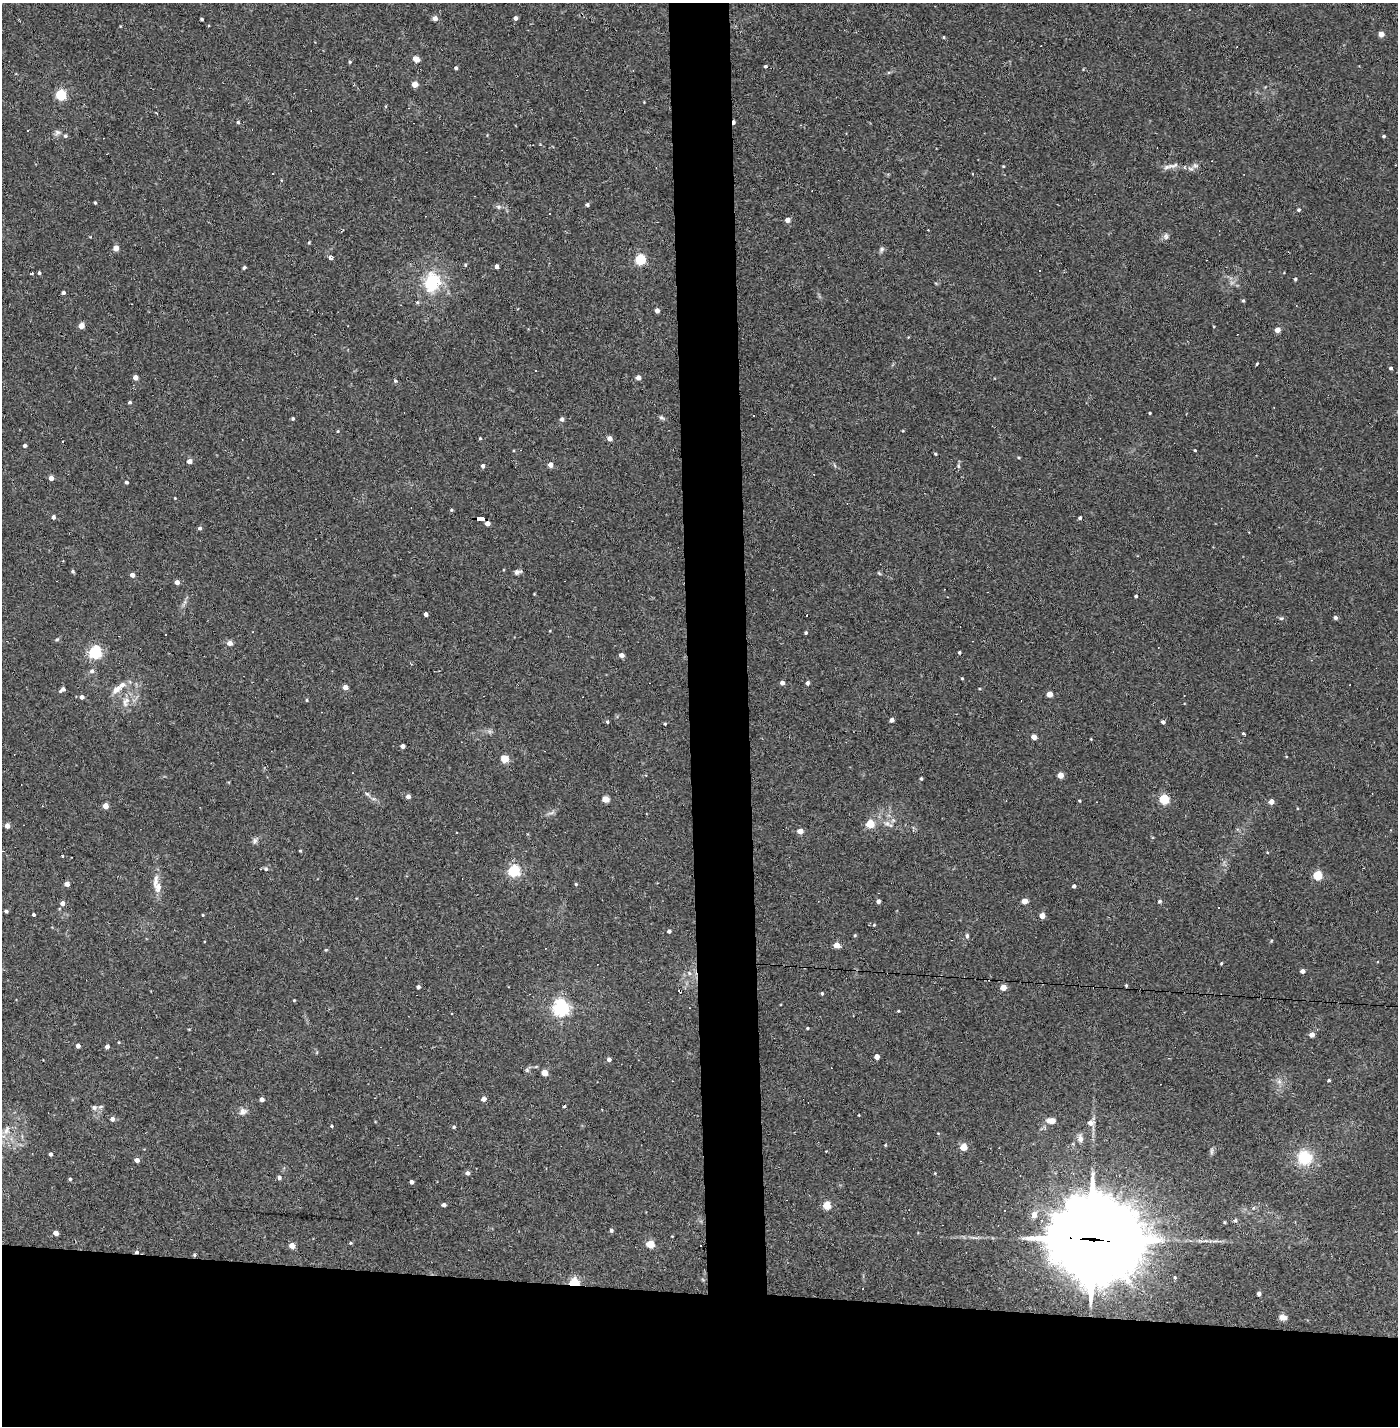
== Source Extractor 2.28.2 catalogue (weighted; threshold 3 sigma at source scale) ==
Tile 8 of 3 x 3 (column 2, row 3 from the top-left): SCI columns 1452-2847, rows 1-1424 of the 4297 x 4272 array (HDU 1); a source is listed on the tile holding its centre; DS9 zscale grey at full resolution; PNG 1400 x 1428 px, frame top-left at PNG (2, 3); no overlay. Shown black and unused: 13% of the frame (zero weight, under 2 of 3 exposures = <1% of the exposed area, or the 3 px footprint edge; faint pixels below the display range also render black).
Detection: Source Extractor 2.28.2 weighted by HDU 2 'WHT'; one run over the whole footprint, this tile lists its part. Background 0.0582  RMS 0.0052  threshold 0.0234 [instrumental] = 3 sigma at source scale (4.5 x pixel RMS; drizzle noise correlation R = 1.50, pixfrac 1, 0.05/0.05 arcsec/px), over >= 5 px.
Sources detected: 229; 14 cosmic-ray / hot-pixel residue — not listed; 3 inside a brighter listed object's ellipse — not listed separately; the other 212 listed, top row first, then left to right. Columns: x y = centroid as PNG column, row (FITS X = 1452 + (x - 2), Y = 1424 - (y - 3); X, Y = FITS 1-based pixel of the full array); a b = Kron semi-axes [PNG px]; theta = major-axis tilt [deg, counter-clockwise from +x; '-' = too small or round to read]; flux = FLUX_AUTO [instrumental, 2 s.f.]
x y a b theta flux
435 18 5 4 - 2.9
515 18 4 4 - 1.5
202 19 3 3 - 0.84
1381 34 4 4 - 5.1
944 37 4 3 - 0.61
416 59 5 4 - 8.4
350 62 4 4 - 0.59
765 66 4 3 - 0.74
456 68 3 3 - 0.95
415 84 4 4 - 5.9
61 95 5 5 - 45
238 122 4 4 - 0.78
734 122 5 3 - 1.3
27 130 3 3 - 3.9
57 132 8 7 - 1.6
65 136 5 5 - 0.86
1384 136 4 3 - 0.82
1174 165 20 6 16 2.9
1195 165 9 7 -21 1.7
1003 166 4 3 - 0.4
273 173 3 2 - 0.53
95 203 3 3 - 0.59
587 205 4 3 - 1.1
498 207 7 6 - 1.2
1299 210 4 4 - 0.85
549 213 3 2 - 0.42
787 220 4 4 - 3
1166 236 8 7 - 1.7
309 243 4 3 - 0.5
116 248 4 4 - 4.5
882 249 7 6 - 1.2
330 258 5 3 - 3
640 260 5 5 - 46
465 265 5 3 - 0.57
496 266 4 3 - 1.8
244 267 5 3 - 0.73
39 273 4 3 - 0.77
1295 279 3 3 - 0.71
432 282 27 21 75 24
63 292 4 4 - 1
1243 301 5 4 - 0.61
657 310 4 4 - 2.6
81 326 4 4 - 4.7
1277 330 4 4 - 5.3
1257 364 3 2 - 0.57
1391 368 4 3 - 1.2
536 371 3 2 - 0.54
135 377 4 4 - 3.5
638 378 4 4 - 3.1
395 381 5 4 - 0.84
130 402 4 4 - 0.88
1150 413 3 2 - 0.51
293 418 4 4 - 0.71
661 418 8 5 -36 1.1
562 419 5 4 - 1.6
338 431 5 3 - 0.43
480 438 4 3 - 0.53
609 438 4 4 - 3.8
25 445 3 3 - 1.2
1195 450 3 2 - 0.48
935 454 3 3 - 0.65
1019 458 4 3 - 0.5
189 461 4 4 - 3.4
550 465 4 4 - 3.5
483 466 4 4 - 1.6
958 466 6 5 - 0.82
51 478 4 4 - 2.9
126 482 3 3 - 1.1
175 498 3 3 - 0.34
451 510 4 4 - 0.66
53 517 4 4 - 1.5
1080 518 4 4 - 0.88
481 519 8 4 -3 83
487 523 4 4 - 3.3
200 528 4 4 - 1.1
73 571 5 4 - 0.72
517 572 8 5 14 1.5
879 573 6 3 -45 0.54
132 575 4 4 - 2.7
177 582 4 4 - 2.5
1136 596 3 3 - 0.79
426 614 4 4 - 2
1335 617 4 4 - 1.5
1281 618 6 4 19 0.76
806 633 4 4 - 0.72
165 634 3 3 - 6.5
57 639 5 4 - 0.68
230 643 7 6 - 2.2
95 652 5 5 - 92
959 652 3 3 - 0.83
621 655 4 4 - 3.7
92 671 6 6 - 1.5
962 678 3 3 - 0.46
782 683 4 4 - 2.9
807 683 4 4 - 1.5
345 687 4 4 - 4.7
63 689 6 4 35 2.3
116 690 17 9 38 4.1
1049 694 4 4 - 6.3
82 697 4 4 - 2
307 700 5 3 - 0.47
126 702 17 8 64 4.6
892 720 4 4 - 2.7
607 722 5 4 - 0.74
1163 722 4 3 - 1.4
665 724 4 3 - 0.51
1244 734 4 3 - 1.3
1034 737 4 4 - 5.4
402 746 4 4 - 1.9
1286 756 4 3 - 0.39
505 759 5 4 - 16
1060 775 4 4 - 6.5
921 778 4 3 - 0.74
367 794 8 5 -35 1.2
408 796 5 4 - 2.4
605 799 5 4 - 9.6
1164 799 5 5 - 35
1079 801 3 3 - 0.49
1271 802 4 4 - 3.6
105 806 4 4 - 6.7
551 813 12 3 15 1.2
887 823 10 8 -9 2.6
870 824 5 5 - 18
7 826 4 4 - 3.5
800 831 4 4 - 6.1
255 840 8 6 75 1.4
300 851 4 3 - 0.43
1267 852 4 3 - 0.36
62 856 4 2 - 0.6
266 869 7 4 -8 0.88
514 871 5 5 - 68
1317 875 5 5 - 27
67 884 4 4 - 4.2
576 884 4 4 - 0.55
1074 886 4 4 - 1.7
158 887 17 9 -85 4.4
878 901 4 3 - 1.7
1024 901 4 4 - 5.8
1160 901 5 4 - 0.87
62 903 4 4 - 2.8
6 911 4 3 - 1
33 915 3 3 - 0.97
203 915 3 3 - 0.43
1042 916 4 4 - 6.3
874 925 4 4 - 0.47
669 931 4 4 - 1.3
855 935 4 4 - 0.58
967 936 6 4 90 1
1271 941 5 3 - 0.41
837 945 4 4 - 6.6
326 950 4 3 - 0.49
1221 963 4 3 - 0.52
1302 971 4 4 - 2.9
689 973 6 6 - 1.4
1126 985 3 3 - 0.64
418 987 4 4 - 1.4
1003 987 4 4 - 7.3
822 993 4 3 - 0.77
294 1000 3 3 - 0.46
561 1008 6 6 - 180
898 1011 3 3 - 0.43
807 1028 3 3 - 0.55
1312 1035 4 4 - 4.4
78 1046 4 4 - 2.7
107 1046 4 4 - 2.2
877 1057 4 4 - 4.7
609 1059 4 4 - 1.8
527 1070 6 6 - 0.98
544 1073 4 4 - 7.6
1329 1080 4 3 - 0.68
1279 1082 7 5 0 1.4
262 1099 4 4 - 2.2
483 1099 4 4 - 3.3
564 1106 4 3 - 1.2
94 1107 8 6 -4 1.6
243 1111 10 9 - 2.5
112 1119 5 4 - 2.2
1051 1121 9 6 -2 4.4
1090 1123 6 6 - 3.1
331 1126 3 3 - 0.7
454 1127 4 4 - 0.84
6 1130 16 7 67 4.2
1080 1139 10 7 -81 2.3
885 1145 4 3 - 0.45
963 1147 5 4 - 10
1211 1151 11 4 90 1.2
51 1154 4 3 - 1.2
1305 1157 18 17 - 16
137 1160 4 4 - 2.8
468 1173 4 4 - 1.8
935 1173 4 3 - 0.37
279 1177 5 4 - 1.3
70 1179 4 4 - 0.67
411 1182 4 4 - 1.9
444 1205 4 4 - 1.5
827 1205 5 4 - 17
1034 1215 7 6 - 3.4
1235 1220 5 4 - 0.93
1224 1222 4 3 - 0.53
611 1230 4 4 - 1.1
56 1233 4 4 - 3.7
1092 1239 36 28 -9 6900
1205 1241 8 4 0 1.2
350 1243 4 3 - 0.62
650 1244 5 4 - 18
292 1246 4 4 - 5.9
136 1252 6 4 2 1.1
194 1255 5 4 - 0.73
1175 1277 4 3 - 0.62
574 1283 5 4 - 59
1259 1293 4 4 - 1.8
1283 1317 8 6 -14 2.6
Overlapping masked pixels (flux is a lower limit): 5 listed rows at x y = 734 122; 481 519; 1092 1239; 136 1252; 574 1283
Isophote crosses this tile's border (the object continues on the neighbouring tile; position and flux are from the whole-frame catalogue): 1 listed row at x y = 6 1130